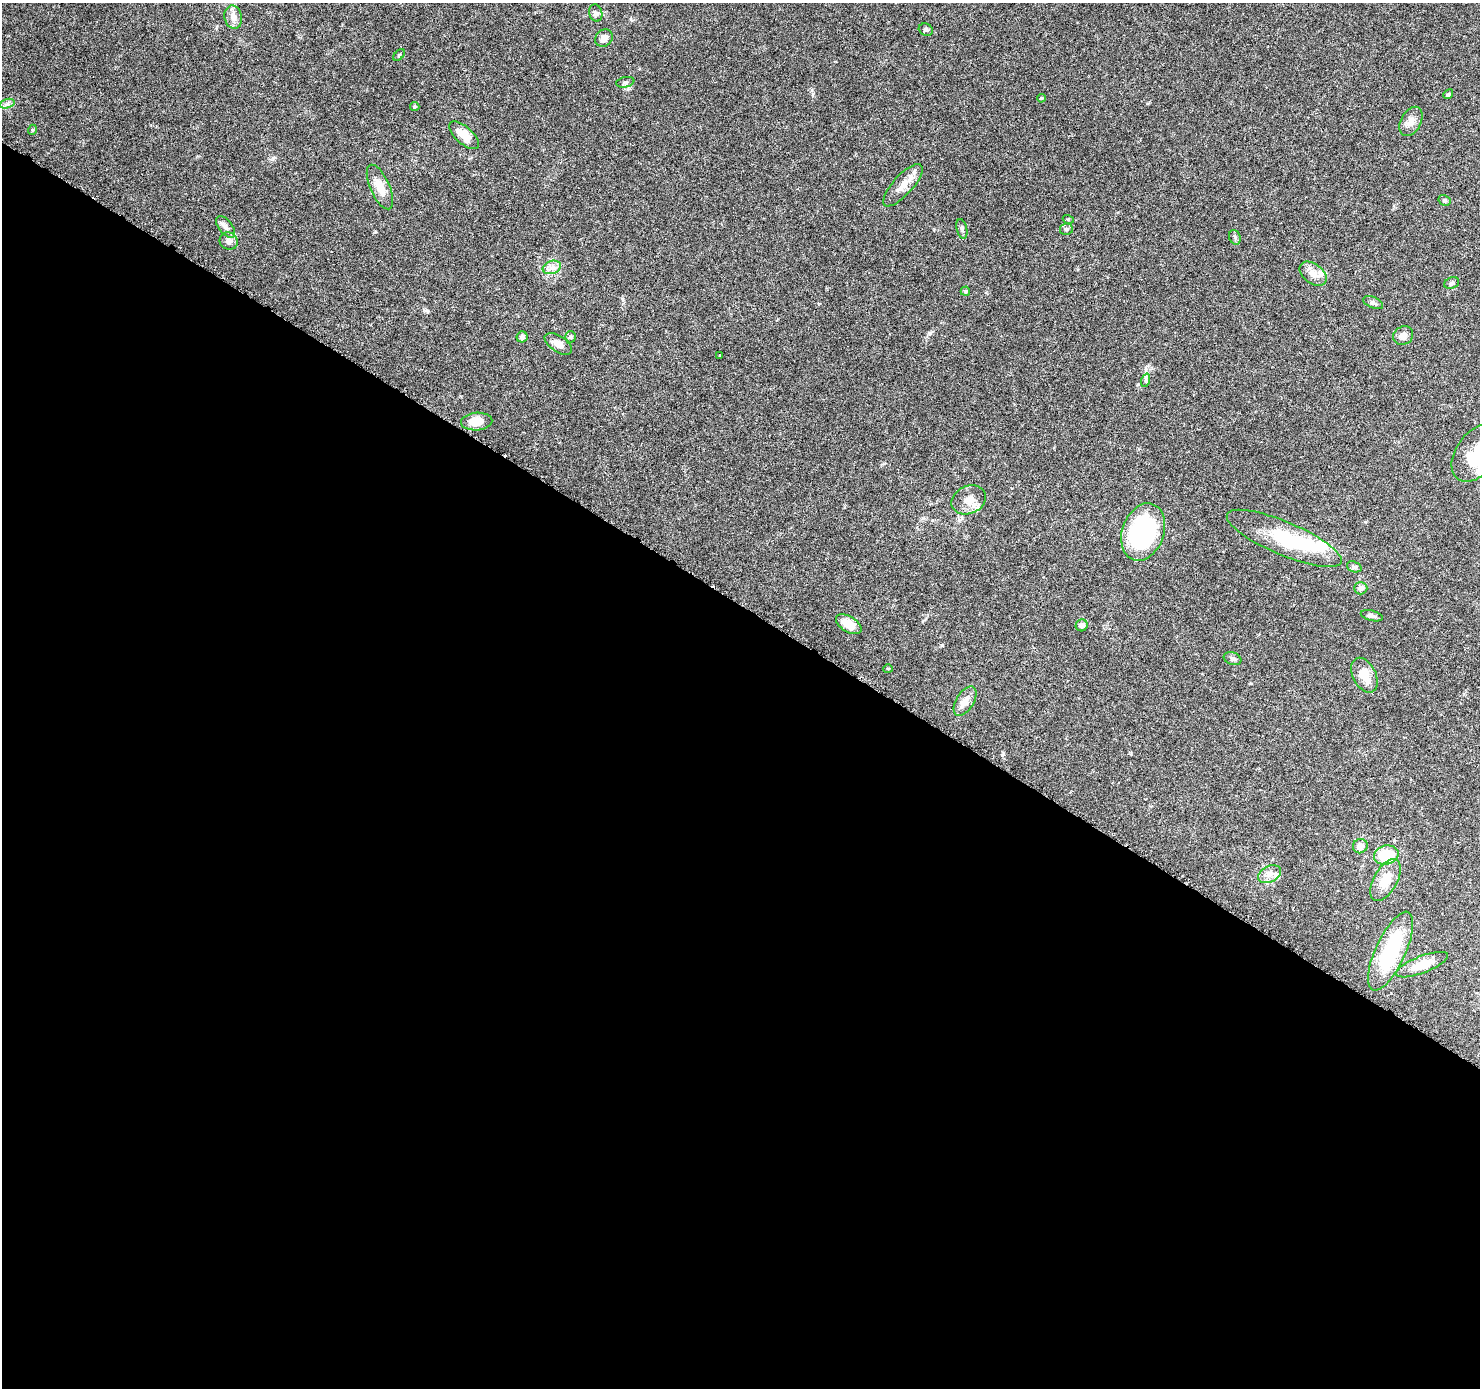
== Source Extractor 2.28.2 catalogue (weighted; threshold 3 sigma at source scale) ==
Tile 14 of 4 x 4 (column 2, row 4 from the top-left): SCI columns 1496-2973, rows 257-1642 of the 5937 x 5994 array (HDU 1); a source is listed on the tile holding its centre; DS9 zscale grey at full resolution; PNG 1482 x 1390 px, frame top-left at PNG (2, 3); each listed source drawn as its Kron ellipse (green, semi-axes under 4 px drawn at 4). Shown black and unused: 57% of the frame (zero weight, under 3 of 6 exposures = <1% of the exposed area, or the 3 px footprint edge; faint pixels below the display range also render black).
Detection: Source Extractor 2.28.2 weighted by HDU 2 'WHT'; one run over the whole footprint, this tile lists its part. Background 0.0521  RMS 0.0026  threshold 0.0105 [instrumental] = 3 sigma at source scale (4.09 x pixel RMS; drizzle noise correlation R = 1.36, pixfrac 0.8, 0.0396/0.0396 arcsec/px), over >= 5 px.
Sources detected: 59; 2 inside a brighter object's white glare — neither listed nor drawn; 4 inside a brighter listed object's ellipse — not listed separately; the other 53 listed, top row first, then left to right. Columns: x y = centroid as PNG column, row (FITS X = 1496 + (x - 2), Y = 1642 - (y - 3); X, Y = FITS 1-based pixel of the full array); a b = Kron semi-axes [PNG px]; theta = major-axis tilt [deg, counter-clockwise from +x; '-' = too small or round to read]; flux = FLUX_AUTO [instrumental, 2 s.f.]
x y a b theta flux
596 13 9 6 -74 0.67
233 17 11 9 -77 1.6
926 30 7 6 - 0.53
604 38 9 8 - 1.7
399 55 7 4 45 0.35
625 82 9 5 11 0.54
1448 94 5 4 - 0.32
1041 98 4 3 - 0.24
7 104 7 4 19 0.67
415 107 5 4 - 0.31
1411 121 16 10 62 1.7
32 130 5 3 - 0.21
464 135 18 8 -42 3.7
903 185 27 10 48 3
380 187 24 9 -66 3.5
1444 200 6 5 - 0.39
1068 219 5 3 - 0.22
226 227 12 6 -51 1.2
962 229 10 5 -76 0.58
1066 229 6 6 - 0.54
1235 237 7 5 -70 0.52
229 241 9 8 - 1.3
552 267 9 6 18 1.1
1313 274 15 10 -37 2
1452 283 8 5 23 0.68
965 291 5 4 - 0.42
1373 303 10 5 -23 0.67
1403 336 10 9 - 1.3
522 337 5 5 - 0.83
570 337 5 5 - 0.49
558 344 15 8 -33 2.2
720 355 2 2 - 0.23
1146 380 7 4 72 0.42
477 421 15 9 3 3.8
1477 453 32 20 54 7
969 500 18 13 24 2.9
1143 532 29 21 70 31
1284 538 62 16 -23 16
1354 567 7 5 -20 0.53
1361 588 6 6 - 0.93
1372 616 11 5 -14 0.75
849 624 14 8 -32 3.7
1082 625 6 6 - 0.97
1233 659 9 6 -22 0.6
888 669 4 4 - 0.27
1364 675 18 11 -63 4
965 701 16 8 58 2
1360 846 7 7 - 1.8
1386 855 12 9 13 9.7
1269 874 12 8 27 1.5
1385 880 23 12 61 4.7
1390 951 43 15 65 18
1422 965 27 8 21 4.3
Isophote crosses this tile's border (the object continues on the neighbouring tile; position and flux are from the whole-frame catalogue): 1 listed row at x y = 1477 453
Unlisted compact peaks at least as high as the median listed source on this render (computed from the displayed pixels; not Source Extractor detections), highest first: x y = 930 333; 1002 755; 375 232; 812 90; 623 299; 942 645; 273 158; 427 311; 925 619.